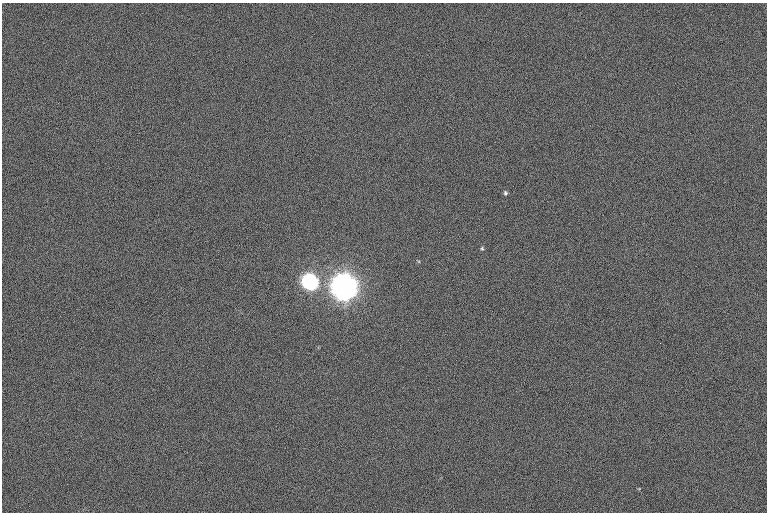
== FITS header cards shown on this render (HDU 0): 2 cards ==
NAXIS1  =                 765  / length of data axis 1
NAXIS2  =                 510  / length of data axis 2

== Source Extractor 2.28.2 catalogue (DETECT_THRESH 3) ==
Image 765 x 510 px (HDU 0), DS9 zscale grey, 1 PNG px = 1 image px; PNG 769 x 514 px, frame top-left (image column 1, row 510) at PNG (2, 3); no overlay
Background 6.23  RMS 12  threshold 37.2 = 3 sigma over >= 5 px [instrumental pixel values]
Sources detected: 4; all 4 listed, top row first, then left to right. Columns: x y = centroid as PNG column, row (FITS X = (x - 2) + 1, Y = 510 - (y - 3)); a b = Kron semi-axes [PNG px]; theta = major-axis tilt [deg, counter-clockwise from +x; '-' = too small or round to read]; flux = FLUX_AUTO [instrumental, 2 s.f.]
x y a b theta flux
505 193 6 5 - 1.4e+03
482 248 6 4 -69 1.1e+03
311 282 8 7 - 4.6e+05
345 287 9 9 - 2.4e+06